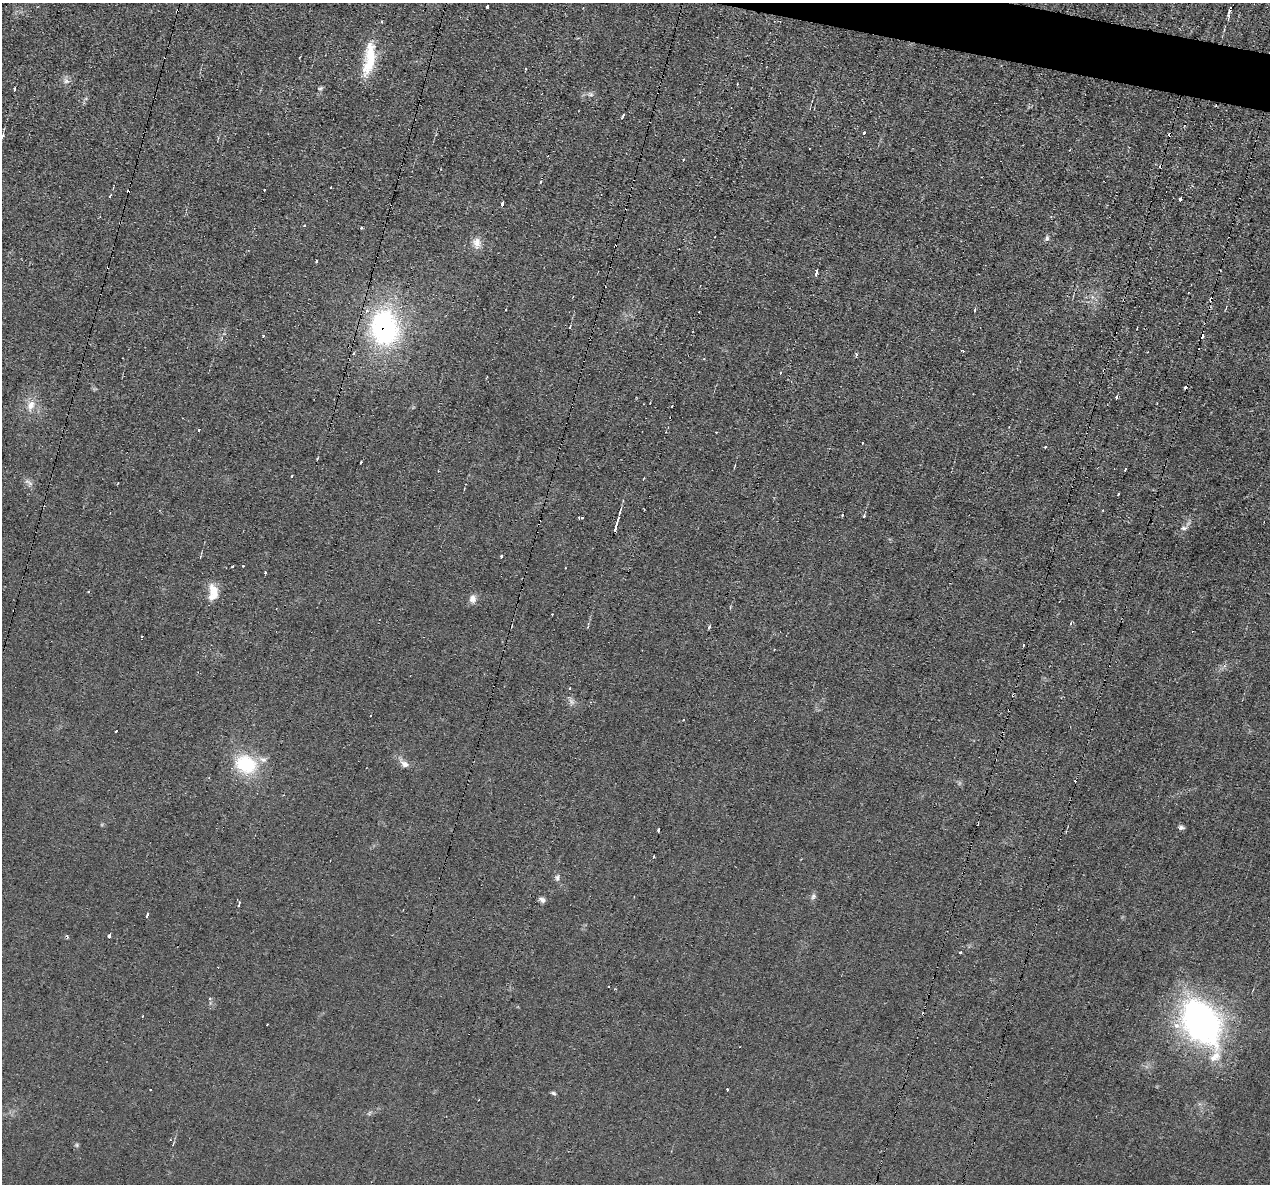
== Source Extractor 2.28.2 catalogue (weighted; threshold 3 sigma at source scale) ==
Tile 10 of 4 x 4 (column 2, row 3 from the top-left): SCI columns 1269-2536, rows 1427-2608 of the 5071 x 5095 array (HDU 1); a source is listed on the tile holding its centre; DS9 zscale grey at full resolution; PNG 1272 x 1186 px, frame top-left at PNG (2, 3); no overlay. Shown black and unused: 2% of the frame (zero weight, under 2 of 3 exposures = <1% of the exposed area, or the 3 px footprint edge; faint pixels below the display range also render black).
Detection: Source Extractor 2.28.2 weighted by HDU 2 'WHT'; one run over the whole footprint, this tile lists its part. Background 0.0451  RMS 0.0069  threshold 0.031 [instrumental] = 3 sigma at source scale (4.5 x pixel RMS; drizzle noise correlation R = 1.50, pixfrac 1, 0.05/0.05 arcsec/px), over >= 5 px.
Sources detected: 115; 1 too faint to see at this stretch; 33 cosmic-ray / hot-pixel residue — not listed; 5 inside a brighter listed object's ellipse — not listed separately; the other 76 listed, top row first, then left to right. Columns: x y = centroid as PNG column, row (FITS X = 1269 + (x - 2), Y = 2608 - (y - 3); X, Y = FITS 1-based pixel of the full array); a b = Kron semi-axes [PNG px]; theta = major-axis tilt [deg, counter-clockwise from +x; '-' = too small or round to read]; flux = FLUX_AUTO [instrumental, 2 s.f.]
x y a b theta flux
487 6 3 3 - 1.8
1230 10 11 3 69 2.2
369 63 38 12 67 20
66 81 8 6 1 2.5
737 84 2 2 - 0.64
320 88 6 5 - 1.2
14 89 4 3 - 4.9
591 94 8 6 -21 1.8
623 115 3 2 - 1.5
864 133 3 3 - 2.7
683 160 3 3 - 0.63
540 182 4 3 - 0.85
331 187 3 2 - 0.88
264 190 3 2 - 0.69
110 196 3 2 - 0.96
1180 199 4 3 - 5.2
502 204 4 3 - 4.4
1051 217 3 3 - 0.79
304 225 3 2 - 0.67
361 228 3 3 - 0.85
1047 238 7 4 -89 1.4
477 243 15 10 -83 6.1
316 261 4 2 - 0.67
816 273 5 3 - 14
1211 299 5 3 - 17
975 310 4 3 - 2.3
384 327 39 31 -84 120
354 353 3 3 - 1.1
856 354 3 3 - 2.8
780 373 3 3 - 1.4
1117 397 3 3 - 4.4
31 405 17 9 71 7.4
199 430 3 2 - 2.1
863 443 3 3 - 1.3
1125 470 3 3 - 2.1
292 476 3 3 - 1.5
28 482 13 4 -36 2.1
118 483 3 2 - 0.48
1102 510 3 2 - 0.76
842 515 3 2 - 0.8
581 518 4 3 - 2.5
616 526 14 3 74 6.2
1184 528 9 6 7 2
501 556 4 3 - 3.4
232 566 3 2 - 0.88
265 572 3 2 - 0.94
88 592 3 2 - 0.94
213 593 17 10 88 13
472 599 10 9 - 4
552 614 3 2 - 1
1071 623 4 3 - 1.2
709 627 3 2 - 1.8
142 637 3 3 - 1.6
1024 645 3 2 - 0.75
1013 695 3 3 - 1.5
370 716 2 2 - 0.7
116 731 3 3 - 1.3
246 764 25 20 -26 38
404 764 12 8 -29 4
1181 828 7 6 - 1.8
659 830 4 3 - 4.3
653 857 3 3 - 1.1
557 878 8 6 87 2
634 897 3 2 - 0.69
813 897 8 6 62 1.9
542 900 8 5 -31 2.5
239 904 7 2 71 1.1
147 915 4 3 - 3.1
109 936 3 3 - 25
960 953 3 3 - 2
210 998 4 4 - 1
1201 1022 54 38 -58 200
267 1024 3 2 - 0.55
727 1089 3 3 - 2.2
553 1093 7 4 -27 1.2
77 1145 6 4 -72 0.98
Overlapping masked pixels (flux is a lower limit): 4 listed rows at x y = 1230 10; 1211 299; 384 327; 1013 695
Unlisted compact peaks at least as high as the median listed source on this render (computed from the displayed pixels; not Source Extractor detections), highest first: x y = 864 516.